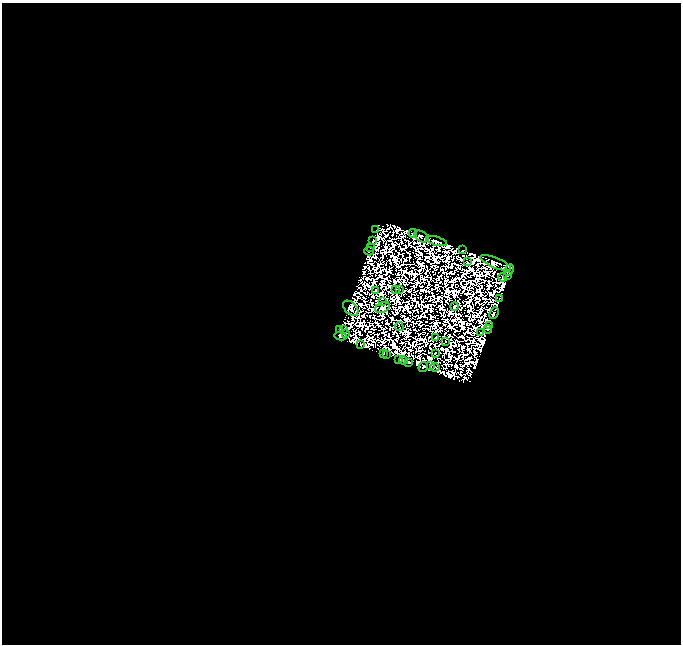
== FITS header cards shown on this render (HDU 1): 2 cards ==
NAXIS1  =                  679
NAXIS2  =                  642

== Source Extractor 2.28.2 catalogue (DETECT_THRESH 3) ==
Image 679 x 642 px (HDU 1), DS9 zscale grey, 1 PNG px = 1 image px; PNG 683 x 646 px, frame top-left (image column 1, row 642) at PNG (2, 3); each listed source drawn as its Kron ellipse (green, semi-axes under 4 px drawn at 4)
Background 2.42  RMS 9.6e-05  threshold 2.88e-04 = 3 sigma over >= 5 px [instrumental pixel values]
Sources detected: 118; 76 with non-positive FLUX_AUTO (blend fragments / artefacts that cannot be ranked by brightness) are neither listed nor drawn; the other 42 listed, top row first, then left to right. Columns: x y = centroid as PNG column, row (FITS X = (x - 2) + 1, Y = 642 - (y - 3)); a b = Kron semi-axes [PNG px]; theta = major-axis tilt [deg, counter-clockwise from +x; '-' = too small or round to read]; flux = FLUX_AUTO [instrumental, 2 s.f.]
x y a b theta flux
376 230 3 2 - 3
413 233 4 3 - 29
421 237 8 5 -27 2.6
373 241 3 3 - 35
437 241 11 4 -15 120
370 248 2 2 - 9
463 250 3 2 - 16
369 251 5 2 - 13
467 262 4 2 - 10
496 263 16 5 -23 2.7
509 270 6 3 63 51
508 275 3 2 - 14
503 277 4 2 - 5.6
395 289 2 2 - 4.4
376 290 3 2 - 6
399 290 2 2 - 7.3
500 298 2 2 - 13
383 302 3 2 - 9.3
454 306 4 3 - 21
383 307 7 5 26 12
351 308 9 5 -44 13
494 313 6 3 67 19
490 326 3 3 - 25
399 327 4 2 - 1.5
340 329 2 2 - 2
488 329 4 3 - 14
344 330 3 2 - 6.3
481 333 2 2 - 8.6
345 334 3 2 - 12
341 336 6 4 -10 26
436 337 2 2 - 9.7
445 341 3 2 - 2.5
361 344 3 2 - 6.1
383 353 4 2 - 18
435 353 3 2 - 2.7
387 355 3 2 - 27
399 359 3 2 - 15
404 360 4 2 - 14
409 363 3 3 - 18
431 365 2 2 - 6.9
423 367 5 3 - 7.5
435 367 5 2 - 10
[76 non-positive-flux detections neither listed nor drawn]